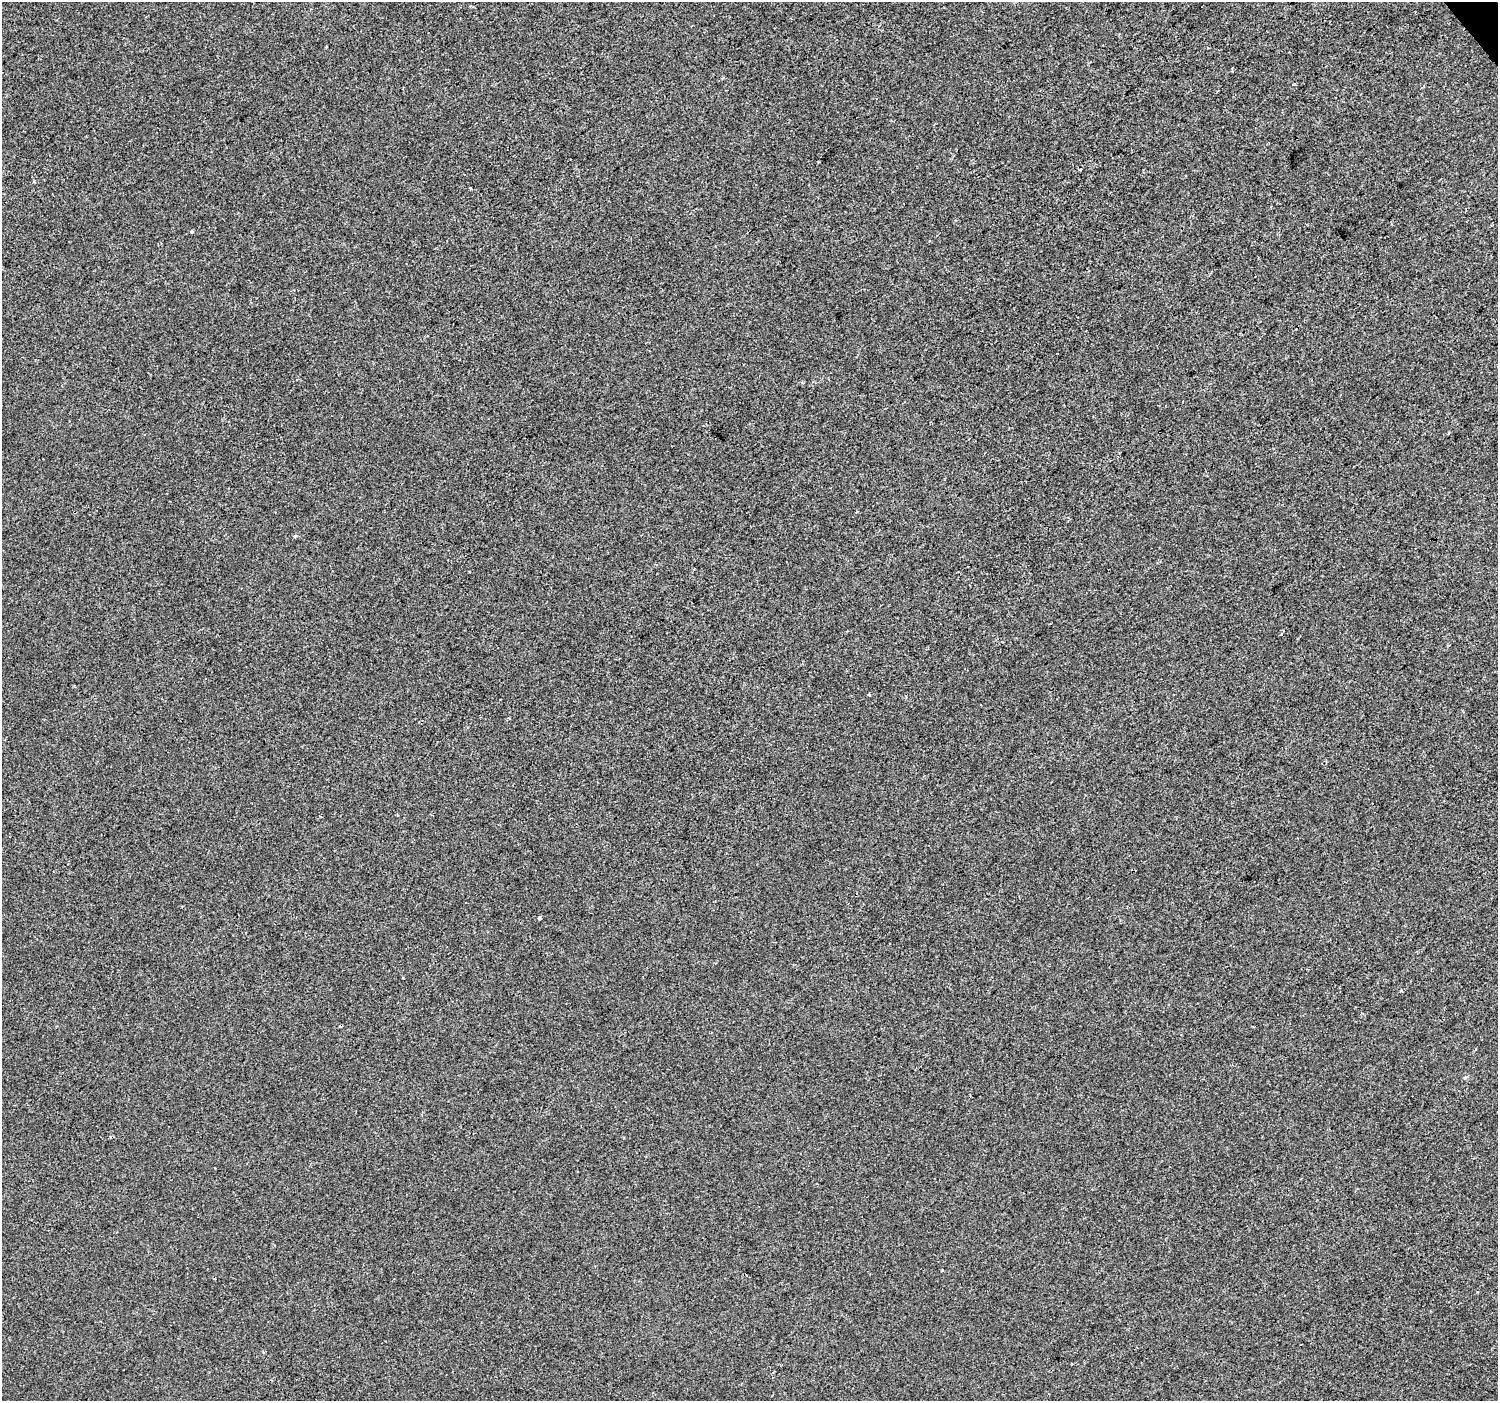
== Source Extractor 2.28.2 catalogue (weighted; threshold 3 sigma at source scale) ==
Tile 10 of 4 x 4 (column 2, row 3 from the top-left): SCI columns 1500-2995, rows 1599-2997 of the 5987 x 5932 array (HDU 1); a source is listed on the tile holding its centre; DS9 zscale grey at full resolution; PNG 1500 x 1403 px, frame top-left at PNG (2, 2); no overlay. Shown black and unused: <1% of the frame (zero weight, under 2 of 3 exposures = <1% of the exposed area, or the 3 px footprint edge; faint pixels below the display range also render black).
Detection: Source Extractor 2.28.2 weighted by HDU 2 'WHT'; one run over the whole footprint, this tile lists its part. Background -4.69e-04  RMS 0.0041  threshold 0.0186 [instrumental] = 3 sigma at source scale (4.5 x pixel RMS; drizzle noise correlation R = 1.50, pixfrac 1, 0.0396/0.0396 arcsec/px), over >= 5 px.
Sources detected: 8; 1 cosmic-ray / hot-pixel residue — not listed; the other 7 listed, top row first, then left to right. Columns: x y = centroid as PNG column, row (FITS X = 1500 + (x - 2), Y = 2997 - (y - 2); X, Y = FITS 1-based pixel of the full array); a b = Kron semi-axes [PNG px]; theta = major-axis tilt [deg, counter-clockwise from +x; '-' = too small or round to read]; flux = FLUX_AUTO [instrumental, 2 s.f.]
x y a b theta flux
470 188 3 3 - 2.8
191 232 4 4 - 0.61
295 536 4 3 - 1.4
869 695 4 3 - 0.42
539 918 4 3 - 0.95
340 1026 4 3 - 0.49
942 1270 3 3 - 0.75